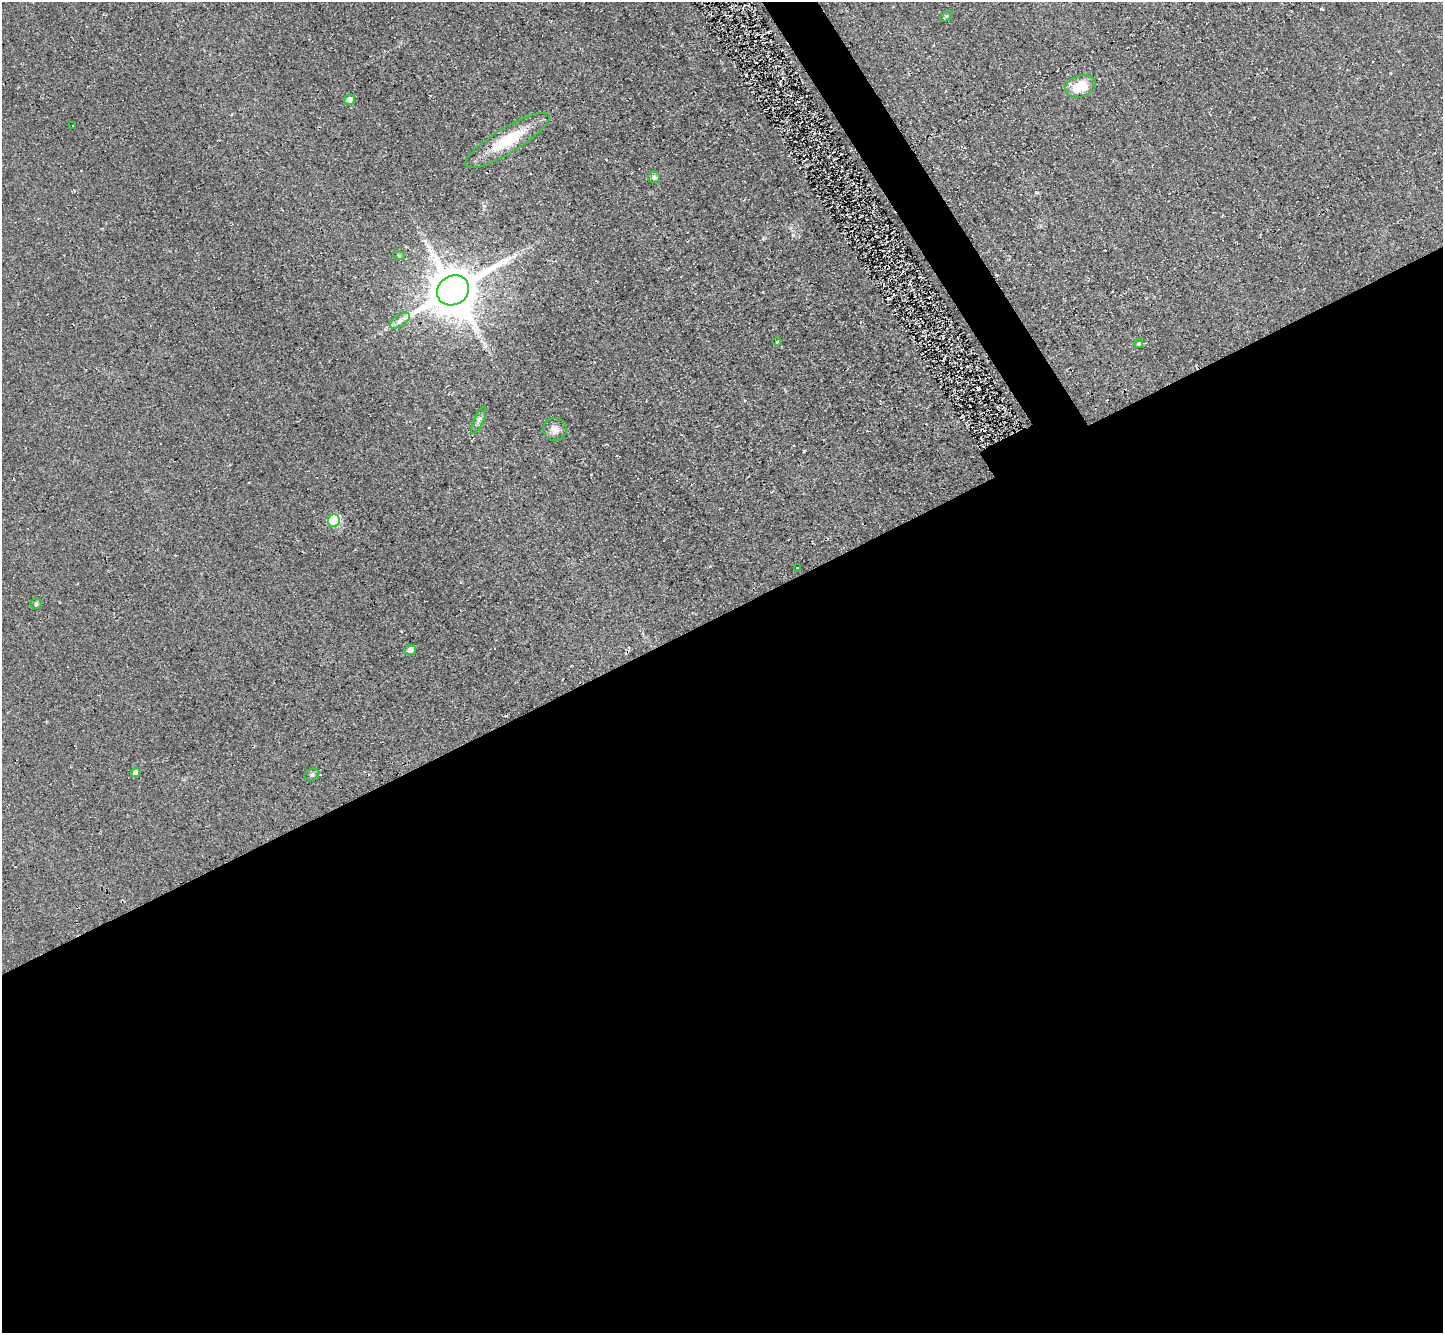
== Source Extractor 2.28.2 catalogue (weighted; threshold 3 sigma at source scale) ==
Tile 15 of 4 x 4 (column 3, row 4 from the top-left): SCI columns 2942-4382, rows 318-1648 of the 5844 x 5824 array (HDU 1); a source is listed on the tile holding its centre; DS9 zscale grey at full resolution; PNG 1445 x 1335 px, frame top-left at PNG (2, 2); each listed source drawn as its Kron ellipse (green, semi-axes under 4 px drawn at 4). Shown black and unused: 55% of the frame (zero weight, under 2 of 3 exposures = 3% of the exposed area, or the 3 px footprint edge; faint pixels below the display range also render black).
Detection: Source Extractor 2.28.2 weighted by HDU 2 'WHT'; one run over the whole footprint, this tile lists its part. Background 0.0372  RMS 0.013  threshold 0.0565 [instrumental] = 3 sigma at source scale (4.5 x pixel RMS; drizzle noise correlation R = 1.50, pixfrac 1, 0.05/0.05 arcsec/px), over >= 5 px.
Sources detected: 21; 2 cosmic-ray / hot-pixel residue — neither listed nor drawn; the other 19 listed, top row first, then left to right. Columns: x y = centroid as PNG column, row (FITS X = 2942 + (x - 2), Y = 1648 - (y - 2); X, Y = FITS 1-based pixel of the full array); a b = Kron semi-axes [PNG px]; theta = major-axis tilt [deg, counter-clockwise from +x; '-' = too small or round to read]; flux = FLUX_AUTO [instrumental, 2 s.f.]
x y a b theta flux
946 16 7 4 41 1.9
1080 86 15 10 18 28
349 99 5 5 - 8.6
73 126 3 3 - 2.5
507 140 49 12 31 54
654 177 6 6 - 2.8
399 256 6 4 -3 1.3
453 290 16 14 31 5800
400 320 11 6 33 5.7
777 341 5 3 - 1
1139 344 4 3 - 1.3
479 420 15 4 65 3.8
555 429 12 11 - 8.7
334 521 6 6 - 98
797 568 3 2 - 0.84
36 604 5 5 - 1.8
410 650 5 5 - 6.9
135 772 5 4 - 5.1
312 775 7 5 21 2.3